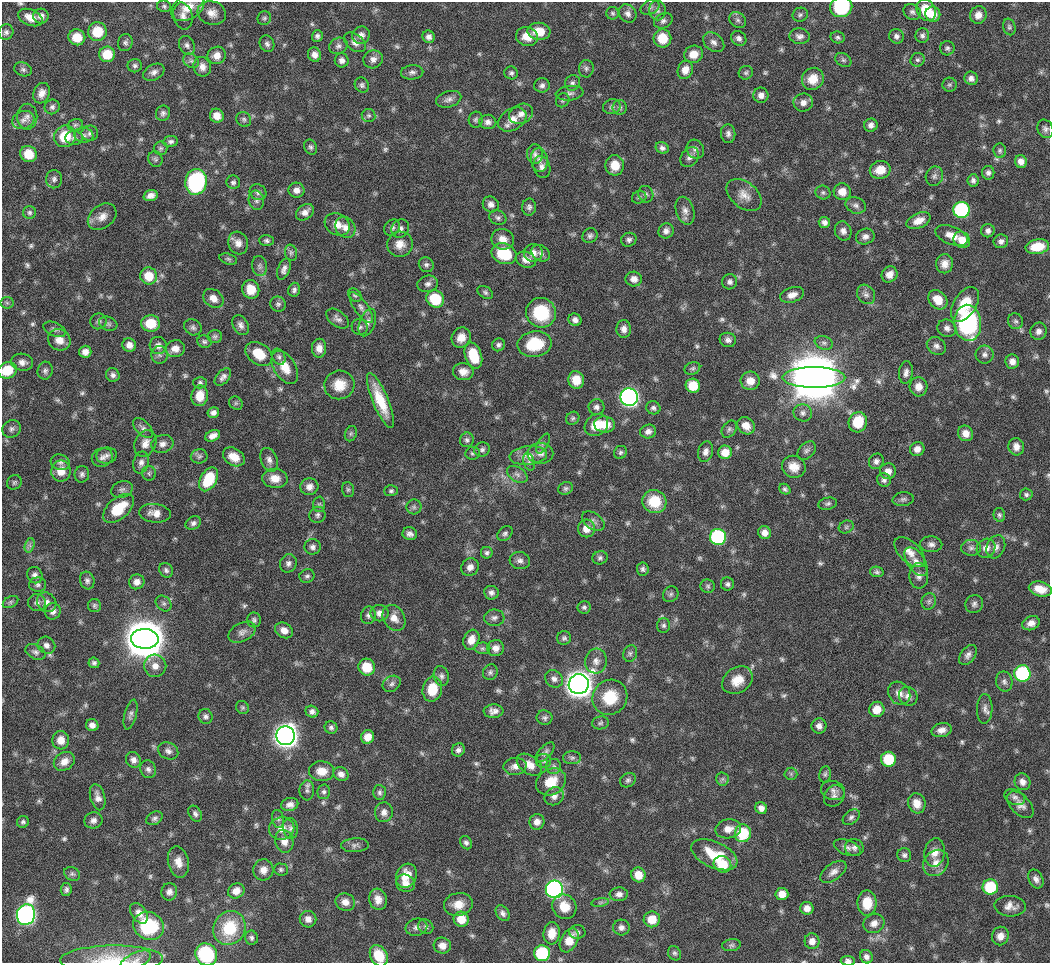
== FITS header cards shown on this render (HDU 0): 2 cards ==
NAXIS1  =                 1048 / Axis length
NAXIS2  =                  961 / Axis length

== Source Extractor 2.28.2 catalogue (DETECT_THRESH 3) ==
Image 1048 x 961 px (HDU 0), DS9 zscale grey, 1 PNG px = 1 image px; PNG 1052 x 965 px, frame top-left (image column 1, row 961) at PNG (2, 2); each listed source drawn as its Kron ellipse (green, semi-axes under 4 px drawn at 4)
Background 950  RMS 7.4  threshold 22.1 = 3 sigma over >= 5 px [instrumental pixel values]
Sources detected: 604; of the 604, the 500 brightest by FLUX_AUTO listed and drawn (104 fainter detections omitted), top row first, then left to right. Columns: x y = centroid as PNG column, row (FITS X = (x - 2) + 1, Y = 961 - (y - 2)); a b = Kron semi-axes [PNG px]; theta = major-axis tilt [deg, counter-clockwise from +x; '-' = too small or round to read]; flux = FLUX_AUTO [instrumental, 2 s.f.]
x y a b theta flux
164 6 7 5 -14 1.1e+03
650 7 10 7 28 1.7e+03
841 7 11 10 - 3.3e+04
188 8 18 12 29 7.2e+03
657 10 10 8 -87 2.2e+03
926 10 11 9 -60 1.4e+04
912 12 9 7 -29 1.6e+03
212 13 14 12 -18 4.6e+03
613 13 6 6 - 1.0e+03
628 13 10 8 -50 2.5e+03
933 14 7 7 - 5.0e+03
800 15 8 7 - 1.1e+03
978 15 9 8 - 3.9e+03
41 16 8 7 - 2.5e+03
183 16 14 9 -76 3.1e+03
30 17 13 8 -24 5.3e+03
264 18 7 6 - 1.2e+03
738 20 9 7 -40 1.6e+03
663 21 10 7 27 1.8e+03
1009 27 8 6 -73 1.1e+03
539 31 11 8 -7 7.7e+03
6 32 8 7 - 1.7e+03
97 32 9 9 - 1.4e+04
361 35 9 8 - 2.9e+03
922 35 7 7 - 1.5e+03
317 36 6 5 - 1.4e+03
799 36 10 7 -4 2.2e+03
896 36 7 7 - 1.7e+03
77 37 8 8 - 8.7e+03
429 37 6 6 - 2.0e+03
527 37 11 9 -17 6.3e+03
838 37 7 6 - 1.1e+03
662 38 9 9 - 1.2e+04
739 38 8 7 - 1.9e+03
355 42 12 8 -39 3.0e+03
714 42 12 8 -38 2.5e+03
125 43 9 7 72 1.6e+03
267 44 8 7 - 1.6e+03
187 45 10 7 -62 1.9e+03
338 46 9 8 - 1.9e+03
947 48 7 7 - 1.3e+03
107 54 8 8 - 1.2e+04
694 54 9 8 - 5.9e+03
217 55 9 8 - 4.7e+03
314 55 7 6 - 2.6e+03
373 59 10 9 - 2.7e+03
342 60 7 7 - 2.2e+03
843 60 9 6 -33 1.2e+03
918 60 7 6 - 1.3e+03
191 61 8 6 -34 1.6e+03
135 66 7 6 - 1.3e+03
202 67 10 8 -71 3.1e+03
23 69 9 6 -19 1.5e+03
586 69 9 7 88 1.5e+03
685 70 9 7 70 4.3e+03
154 72 11 7 27 2.5e+03
412 72 11 7 4 1.9e+03
511 73 7 6 - 1.3e+03
746 73 7 6 - 1.2e+03
971 78 7 6 - 2.2e+03
813 79 11 10 - 7.2e+03
572 83 8 7 - 1.5e+03
362 85 8 7 - 1.4e+03
542 85 8 7 - 1.8e+03
949 85 7 7 - 1.0e+03
41 93 10 8 71 3.6e+03
570 93 14 7 6 2.1e+03
761 95 7 7 - 2.7e+03
449 99 13 8 16 2.6e+03
563 100 7 6 - 1.1e+03
803 103 10 9 - 3.0e+03
52 107 8 7 - 1.6e+03
612 107 9 7 16 1.6e+03
620 108 7 7 - 1.3e+03
163 113 8 7 - 1.7e+03
521 114 12 9 25 3.6e+03
217 116 7 6 - 4.3e+03
369 116 7 6 - 1.2e+03
27 117 13 10 -90 3.2e+03
244 119 8 7 - 1.3e+03
512 119 15 10 32 6.2e+03
23 120 11 9 17 3.0e+03
476 120 8 7 - 1.2e+03
488 122 8 7 - 2.3e+03
75 125 8 5 16 1.1e+03
871 125 7 6 - 2.1e+03
1045 129 9 7 -63 1.8e+03
90 133 8 7 - 1.6e+03
728 134 9 7 -84 1.9e+03
84 135 9 7 -7 2.0e+03
65 136 11 10 - 1.5e+04
74 138 9 7 -4 1.8e+03
171 141 7 5 7 1.5e+03
311 147 8 6 -65 1.3e+03
161 148 7 6 - 1.0e+03
662 148 7 5 -30 1.6e+03
695 149 10 8 -63 2.2e+03
1000 151 7 6 - 1.1e+03
28 154 8 8 - 8.1e+03
535 154 10 8 -89 2.0e+03
690 157 11 8 56 2.5e+03
155 159 8 7 - 1.2e+03
539 160 12 8 -82 3.0e+03
1021 161 6 6 - 3.3e+03
615 165 10 9 - 7.0e+03
542 167 11 8 -73 2.4e+03
880 170 10 8 11 7.6e+03
988 173 7 6 - 1.5e+03
934 176 10 8 69 1.9e+03
54 179 9 8 - 1.8e+03
973 180 6 5 - 1.5e+03
196 182 13 11 80 7.0e+04
233 182 7 6 - 1.3e+03
296 190 8 7 - 3.1e+03
258 192 8 7 - 1.7e+03
842 192 8 8 - 5.6e+03
823 193 7 7 - 1.2e+03
646 194 8 7 - 1.5e+03
151 195 7 5 19 2.7e+03
744 195 20 13 -39 5.9e+03
639 197 7 6 - 1.1e+03
256 200 10 7 -77 2.1e+03
491 204 8 7 - 2.6e+03
856 205 10 8 -21 2.0e+03
529 207 8 7 - 1.7e+03
961 210 8 8 - 6.8e+04
685 211 14 9 -73 3.3e+03
305 212 10 7 37 3.0e+03
29 213 6 6 - 1.2e+03
102 217 16 11 38 4.6e+03
498 218 9 7 -21 1.5e+03
918 221 12 7 23 5.1e+03
824 222 6 5 - 2.1e+03
337 224 13 10 -29 5.3e+03
345 227 11 9 -55 3.6e+03
392 227 9 7 51 1.6e+03
400 228 9 8 - 2.3e+03
666 231 8 7 - 2.1e+03
843 231 10 8 -66 2.5e+03
988 231 7 6 - 2.0e+03
952 235 17 9 -21 5.9e+03
590 236 8 7 - 1.5e+03
865 236 9 7 19 2.5e+03
503 239 11 10 - 4.5e+03
629 240 8 6 26 1.5e+03
962 240 9 7 -47 5.6e+03
267 241 7 5 -3 1.2e+03
1001 241 7 7 - 2.0e+03
238 243 11 9 -72 3.6e+03
400 244 13 12 - 5.1e+03
1037 247 12 7 10 1.2e+04
291 253 8 6 -76 1.2e+03
533 253 9 9 - 3.4e+03
541 253 10 7 -34 1.8e+03
504 254 13 10 -24 2.1e+04
228 259 9 5 -16 1.0e+03
526 260 10 7 -20 3.4e+03
945 264 9 8 - 3.7e+03
426 265 8 7 - 1.4e+03
260 266 10 7 -81 1.8e+03
284 269 11 6 70 2.2e+03
889 274 8 7 - 3.5e+03
149 276 9 8 - 1.1e+04
634 279 8 7 - 2.8e+03
730 282 7 7 - 1.7e+03
428 284 10 8 13 2.1e+03
251 289 9 8 - 7.0e+03
294 290 7 5 73 1.5e+03
485 292 8 5 -33 1.2e+03
866 294 10 8 -53 2.0e+03
355 295 8 6 -45 1.0e+03
792 295 12 7 17 3.4e+03
213 298 11 8 -38 3.9e+03
435 299 9 8 - 1.8e+04
938 300 11 8 -47 7.4e+03
7 303 6 6 - 1.0e+03
278 304 8 7 - 1.4e+03
965 304 19 11 58 1.6e+04
361 308 18 6 -55 3.0e+03
541 313 15 14 - 2.5e+04
337 319 13 7 -37 2.3e+03
575 320 6 6 - 2.2e+03
99 321 8 7 - 1.6e+03
1016 321 8 7 - 1.4e+03
367 322 14 8 70 3.0e+03
151 323 9 8 - 1.1e+04
968 323 18 13 -85 6.6e+04
108 324 9 6 -19 1.4e+03
241 325 10 7 -60 2.3e+03
193 327 9 7 -30 1.6e+03
360 327 8 7 - 1.5e+03
947 328 9 8 - 2.3e+03
55 329 12 6 -22 1.7e+03
624 329 9 7 88 2.8e+03
1039 331 9 8 - 2.3e+03
215 336 7 6 - 1.2e+03
461 338 10 9 - 5.0e+03
59 340 11 10 - 5.4e+03
728 340 8 7 - 2.0e+03
204 342 7 6 - 1.2e+03
824 343 9 6 -19 1.6e+03
535 344 17 13 10 1.7e+04
129 345 7 6 - 3.3e+03
158 345 8 8 - 2.7e+03
499 345 7 6 - 1.3e+03
936 346 10 8 -36 2.3e+03
319 348 9 7 89 3.6e+03
175 349 10 8 12 3.9e+03
85 352 6 6 - 3.0e+03
259 354 15 10 -34 1.1e+04
985 354 9 9 - 2.1e+03
160 355 9 8 - 1.9e+03
473 356 13 8 -72 1.5e+04
279 357 8 6 -63 1.4e+03
22 362 11 8 -10 3.0e+03
1012 362 7 6 - 3.0e+03
285 367 18 11 -58 7.8e+03
692 368 8 6 25 1.2e+03
7 370 9 8 - 1.2e+04
45 371 9 7 78 1.7e+03
463 372 10 8 -8 4.1e+03
906 373 11 7 84 2.4e+03
113 375 7 6 - 1.7e+03
223 377 10 6 49 2.0e+03
814 377 31 10 0 1.3e+07
576 380 9 8 - 7.8e+03
750 381 9 9 - 5.4e+03
200 383 6 5 - 1.2e+03
339 385 15 14 - 8.6e+03
693 386 7 7 - 1.2e+04
919 387 9 9 - 4.2e+03
200 396 10 8 81 7.5e+03
629 397 9 9 - 2.6e+05
380 401 29 8 -67 1.4e+04
236 403 7 6 - 1.0e+03
597 407 8 8 - 1.9e+03
653 408 7 6 - 1.4e+03
213 413 6 5 - 1.9e+03
803 413 9 8 - 2.0e+03
573 418 7 6 - 1.1e+03
858 422 10 9 - 1.4e+04
605 424 10 8 -5 8.3e+03
596 425 12 10 38 9.5e+03
746 426 9 8 - 4.3e+03
143 428 12 6 -45 2.2e+03
12 429 9 8 - 1.8e+03
729 429 9 6 54 1.4e+03
648 432 8 6 16 2.3e+03
966 433 8 7 - 3.9e+03
351 434 8 6 69 1.1e+03
213 436 8 5 25 2.9e+03
467 440 7 7 - 1.4e+03
145 443 14 10 63 4.1e+03
162 444 11 9 15 3.0e+03
543 444 11 5 61 1.5e+03
1016 447 9 8 - 3.1e+03
482 449 8 7 - 1.4e+03
917 449 7 7 - 3.3e+03
807 451 11 7 44 1.8e+03
620 452 7 6 - 1.2e+03
706 452 10 7 75 2.6e+03
725 452 7 6 - 6.9e+03
473 453 7 6 - 1.0e+03
540 453 13 10 -1 3.6e+03
106 455 10 8 7 2.4e+03
528 455 19 9 5 5.5e+03
199 456 8 7 - 1.3e+03
102 457 11 9 24 2.6e+03
234 457 12 8 -33 6.6e+03
269 460 12 8 -69 2.7e+03
876 461 8 7 - 1.9e+03
60 462 10 7 -17 1.9e+03
141 462 11 7 77 2.3e+03
529 462 9 5 -70 1.3e+03
794 467 12 11 - 5.6e+03
61 471 10 9 - 7.0e+03
888 471 8 8 - 3.6e+03
149 473 7 7 - 1.1e+03
82 474 8 7 - 1.6e+03
517 474 11 7 -32 2.3e+03
275 478 13 9 -5 5.7e+03
209 479 13 8 61 1.7e+04
884 480 7 6 - 1.6e+03
14 482 8 6 45 1.1e+03
309 487 9 8 - 3.2e+03
566 488 7 6 - 1.2e+03
122 489 11 8 21 2.0e+03
785 489 6 5 - 1.1e+03
348 490 8 6 -75 1.1e+03
391 491 6 5 - 1.0e+03
1026 494 6 6 - 1.2e+03
903 499 10 7 6 1.5e+03
654 502 12 11 - 1.5e+04
319 504 7 6 - 1.1e+03
828 504 9 6 9 1.3e+03
414 507 7 7 - 1.4e+03
118 508 18 10 40 1.6e+04
155 513 16 9 -6 4.5e+03
317 515 8 8 - 1.5e+03
999 515 7 5 -75 1.1e+03
593 521 12 8 -36 2.1e+03
193 523 8 6 29 1.6e+03
846 527 8 6 28 1.1e+03
587 528 9 8 - 5.5e+03
505 533 8 6 43 1.4e+03
765 533 6 6 - 3.2e+03
410 534 7 6 - 2.1e+03
718 537 8 8 - 7.1e+04
931 544 11 8 -3 2.4e+03
30 545 7 4 73 1.3e+03
313 547 8 7 - 1.9e+03
996 547 12 9 67 2.7e+03
971 548 10 8 0 2.0e+03
986 548 10 9 - 3.7e+03
910 552 19 10 -44 5.2e+03
487 553 6 6 - 1.3e+03
600 558 7 6 - 1.4e+03
520 560 10 8 -13 2.4e+03
916 562 16 8 -56 4.4e+03
288 563 9 8 - 2.1e+03
470 567 9 8 - 3.0e+03
643 569 6 6 - 1.3e+03
166 570 8 6 -54 1.4e+03
877 572 7 5 -11 1.3e+03
35 575 8 7 - 2.2e+03
307 576 8 6 23 1.3e+03
919 576 13 9 -89 2.8e+03
87 581 9 7 -74 1.7e+03
137 582 8 7 - 3.1e+03
727 584 6 6 - 1.4e+03
38 585 8 7 - 1.5e+03
708 586 7 6 - 1.1e+03
1040 589 12 7 -14 6.6e+03
491 593 7 7 - 1.9e+03
671 594 8 7 - 1.4e+03
929 601 8 7 - 1.5e+03
11 602 8 5 28 1.1e+03
47 602 10 9 - 3.0e+03
37 603 9 8 - 2.0e+03
164 603 9 7 -44 1.6e+03
974 604 9 8 - 1.8e+03
94 605 6 6 - 1.1e+03
584 607 6 6 - 1.2e+03
53 611 8 7 - 2.2e+03
380 613 9 8 - 3.0e+03
368 615 9 7 78 1.7e+03
394 618 14 10 -59 4.7e+03
494 618 10 8 2 1.9e+03
254 620 7 7 - 1.4e+03
1031 623 9 7 21 3.0e+03
664 625 7 6 - 1.3e+03
284 630 9 7 -29 3.7e+03
242 632 15 9 28 3.1e+03
564 638 7 6 - 1.3e+03
145 639 14 10 -2 4.7e+06
471 640 10 7 70 4.8e+03
46 645 9 8 - 2.4e+03
482 648 8 5 1 1.2e+03
496 648 8 8 - 3.3e+03
35 652 11 7 -28 1.8e+03
630 653 8 6 68 1.3e+03
968 655 11 7 54 2.3e+03
596 661 12 11 - 3.8e+03
94 663 5 5 - 1.2e+03
155 666 11 11 - 4.6e+03
367 667 8 8 - 1.2e+04
490 672 8 7 - 1.4e+03
1022 673 8 8 - 5.6e+04
441 676 10 7 -75 1.9e+03
554 679 9 8 - 2.4e+03
737 680 16 12 33 7.9e+03
1004 682 10 8 -78 2.0e+03
392 684 9 7 32 1.9e+03
579 684 10 10 - 8.6e+05
432 689 12 9 79 1.2e+04
899 693 12 10 -52 3.8e+03
908 696 10 9 - 2.7e+03
610 697 18 17 - 1.6e+04
242 707 7 6 - 1.0e+03
877 709 8 7 - 6.4e+03
985 709 15 8 89 2.7e+03
493 711 10 7 4 2.8e+03
312 712 6 6 - 1.9e+03
131 714 15 6 76 1.8e+03
205 716 7 7 - 1.5e+03
545 718 8 7 - 1.4e+03
600 723 8 6 11 1.2e+03
92 725 6 6 - 2.6e+03
819 726 7 7 - 2.6e+03
331 728 6 6 - 1.4e+03
941 730 10 7 13 3.2e+03
286 736 9 9 - 5.9e+05
368 737 7 6 - 4.8e+03
61 740 9 8 - 5.0e+03
458 750 7 6 - 1.8e+03
168 751 10 8 -26 2.3e+03
545 752 12 6 47 1.8e+03
572 758 9 6 1 1.4e+03
888 759 7 7 - 2.1e+04
133 760 8 7 - 2.3e+03
64 761 11 8 35 4.1e+03
543 761 7 7 - 1.2e+03
529 765 14 9 -35 5.0e+03
515 766 11 8 5 3.2e+03
554 766 7 7 - 1.5e+03
148 769 9 7 -66 1.9e+03
322 771 12 10 -1 5.7e+03
341 774 8 6 -36 2.5e+03
791 774 6 6 - 1.1e+03
825 774 8 6 81 1.1e+03
722 779 6 6 - 1.2e+03
628 780 8 6 34 1.4e+03
551 782 16 13 32 9.8e+03
1022 782 8 7 - 2.8e+03
307 790 10 7 86 1.7e+03
833 790 12 9 -20 2.4e+03
324 792 7 6 - 1.3e+03
380 792 7 6 - 1.3e+03
554 796 10 8 32 2.8e+03
834 796 11 9 49 2.4e+03
98 797 13 7 -75 3.1e+03
1015 797 10 7 -25 2.0e+03
917 803 10 8 -72 5.2e+03
290 805 8 6 14 2.7e+03
1020 805 16 9 -45 3.7e+03
761 808 6 5 - 2.6e+03
384 812 10 9 - 2.8e+03
195 814 9 6 -57 1.6e+03
851 817 9 6 39 1.6e+03
154 818 9 6 29 1.4e+03
278 819 9 6 -79 1.4e+03
93 820 9 8 - 2.3e+03
23 822 6 6 - 1.2e+03
537 822 8 7 - 3.0e+03
282 828 13 11 11 5.9e+03
290 828 10 7 -83 2.1e+03
728 829 13 9 11 4.4e+03
743 833 9 8 - 2.1e+04
284 841 11 9 -74 4.2e+03
466 843 7 5 -56 1.4e+03
355 845 14 7 3 1.9e+03
847 847 14 7 -21 2.5e+03
854 847 9 8 - 2.3e+03
935 852 14 10 81 4.8e+03
714 855 24 13 -24 1.6e+04
904 855 7 7 - 1.5e+03
178 862 16 10 -77 5.4e+03
936 863 14 12 49 5.4e+03
722 864 9 8 - 1.3e+04
281 869 7 6 - 1.1e+03
263 870 10 10 - 4.1e+03
833 872 15 8 36 3.3e+03
72 874 8 6 -29 1.3e+03
638 875 7 7 - 6.3e+03
406 876 12 10 64 7.1e+03
1036 879 10 7 -64 2.4e+03
405 883 10 8 -32 3.8e+03
990 887 8 7 - 2.6e+04
554 889 9 8 - 1.8e+05
66 890 6 5 - 1.4e+03
236 891 8 7 - 3.7e+03
169 892 9 8 - 2.5e+03
619 894 9 7 3 2.2e+03
782 894 6 6 - 4.8e+03
378 899 11 9 -74 4.1e+03
345 902 10 8 -21 3.7e+03
600 902 9 4 9 1.2e+03
867 903 12 9 89 9.7e+03
458 904 14 11 11 6.4e+03
1010 906 16 10 -3 4.2e+03
564 907 13 11 -51 7.5e+03
807 908 6 6 - 3.7e+03
139 913 11 7 -55 3.4e+03
503 913 9 6 -56 1.8e+03
26 915 10 9 - 2.3e+05
308 919 8 8 - 3.0e+03
461 919 7 7 - 9.2e+03
652 919 8 8 - 7.5e+03
874 923 11 9 28 3.7e+03
149 926 15 13 -27 2.6e+04
416 927 11 8 14 2.5e+03
426 927 8 7 - 1.4e+03
621 927 8 8 - 2.0e+03
229 928 17 15 58 1.9e+04
577 932 8 7 - 1.3e+03
552 933 11 8 86 6.8e+03
1000 936 9 8 - 3.5e+03
251 938 7 6 - 1.3e+03
569 940 13 8 61 7.2e+03
812 941 8 7 - 3.8e+03
731 945 9 6 9 1.3e+03
442 946 9 8 - 3.6e+03
542 953 8 8 - 4.0e+04
675 953 7 6 - 1.2e+03
206 954 11 10 - 3.4e+04
379 956 11 8 -62 1.2e+04
866 957 7 6 - 2.1e+03
111 959 51 13 1 1.7e+04
136 960 16 7 24 2.8e+03
848 961 7 5 -5 1.8e+03
At the frame edge (FLAGS 8, measured only in part): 7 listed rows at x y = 841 7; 7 370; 206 954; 379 956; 111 959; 136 960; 848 961
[104 fainter detections neither listed nor drawn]